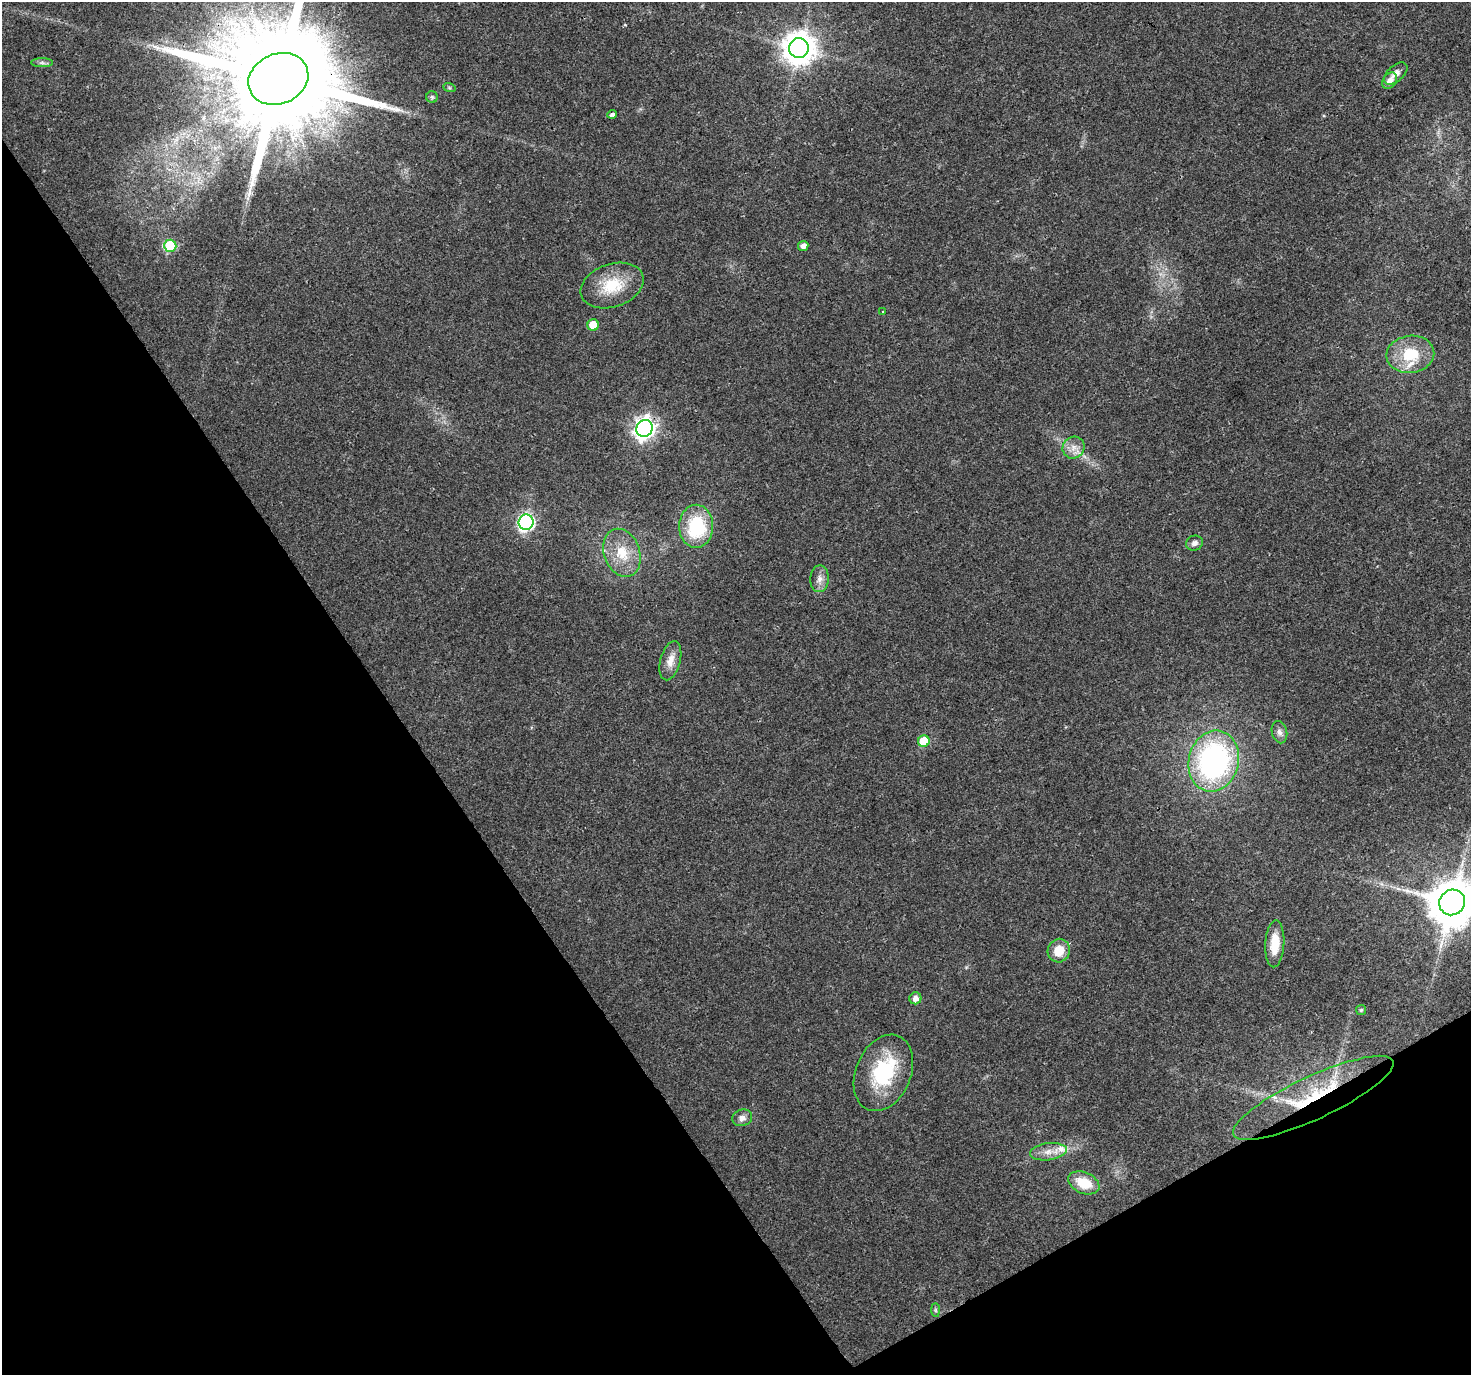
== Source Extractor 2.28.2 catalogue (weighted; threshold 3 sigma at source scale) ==
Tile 14 of 4 x 4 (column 2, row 4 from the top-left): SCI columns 1476-2944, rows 179-1551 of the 5881 x 5789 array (HDU 1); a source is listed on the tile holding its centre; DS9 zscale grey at full resolution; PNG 1473 x 1377 px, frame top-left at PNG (2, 2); each listed source drawn as its Kron ellipse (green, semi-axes under 4 px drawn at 4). Shown black and unused: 32% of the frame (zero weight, under 3 of 4 exposures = <1% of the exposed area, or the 3 px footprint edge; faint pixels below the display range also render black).
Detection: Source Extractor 2.28.2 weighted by HDU 2 'WHT'; one run over the whole footprint, this tile lists its part. Background 0.0248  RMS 0.003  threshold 0.0137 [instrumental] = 3 sigma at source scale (4.5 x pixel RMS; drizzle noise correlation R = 1.50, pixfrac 1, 0.0396/0.0396 arcsec/px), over >= 5 px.
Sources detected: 40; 1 long thin detection or spike segment (spike, bleed or trail) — neither listed nor drawn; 3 inside a brighter listed object's ellipse — not listed separately; the other 36 listed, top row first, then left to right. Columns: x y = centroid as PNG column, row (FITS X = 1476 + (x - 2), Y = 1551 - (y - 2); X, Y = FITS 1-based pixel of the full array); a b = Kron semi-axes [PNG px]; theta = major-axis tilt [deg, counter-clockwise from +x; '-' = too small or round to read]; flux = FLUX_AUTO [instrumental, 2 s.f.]
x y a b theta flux
799 48 10 10 - 520
42 63 11 4 0 0.91
1396 73 14 8 43 2.1
278 79 31 25 23 12000
1390 81 9 6 53 2.1
449 87 6 4 -20 0.41
432 97 6 5 - 0.54
612 114 4 3 - 1.1
170 246 6 6 - 25
803 246 5 5 - 1.7
612 285 32 21 19 12
882 311 4 3 - 0.29
593 325 6 5 - 6.3
1410 354 24 18 7 12
644 428 8 8 - 180
1074 448 11 10 - 2.6
526 522 7 7 - 80
696 526 21 17 89 19
1194 543 9 7 18 1.2
622 553 25 18 -70 8
820 579 13 9 87 2.1
670 661 20 10 75 3.4
1279 732 11 7 -76 1.5
924 741 6 5 - 7.8
1214 761 31 25 76 68
1452 902 13 12 - 1600
1275 944 23 9 86 6.9
1059 951 12 11 - 5.5
915 998 6 6 - 2
1361 1010 5 5 - 0.45
883 1073 40 27 67 22
1313 1098 88 21 25 31
742 1118 10 8 16 1.9
1048 1152 18 8 7 3.3
1084 1183 16 10 -23 7.6
935 1310 7 4 -90 0.59
Overlapping masked pixels (flux is a lower limit): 3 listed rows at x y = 278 79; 644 428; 1313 1098
Isophote crosses this tile's border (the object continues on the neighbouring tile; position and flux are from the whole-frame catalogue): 2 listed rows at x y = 278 79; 1452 902